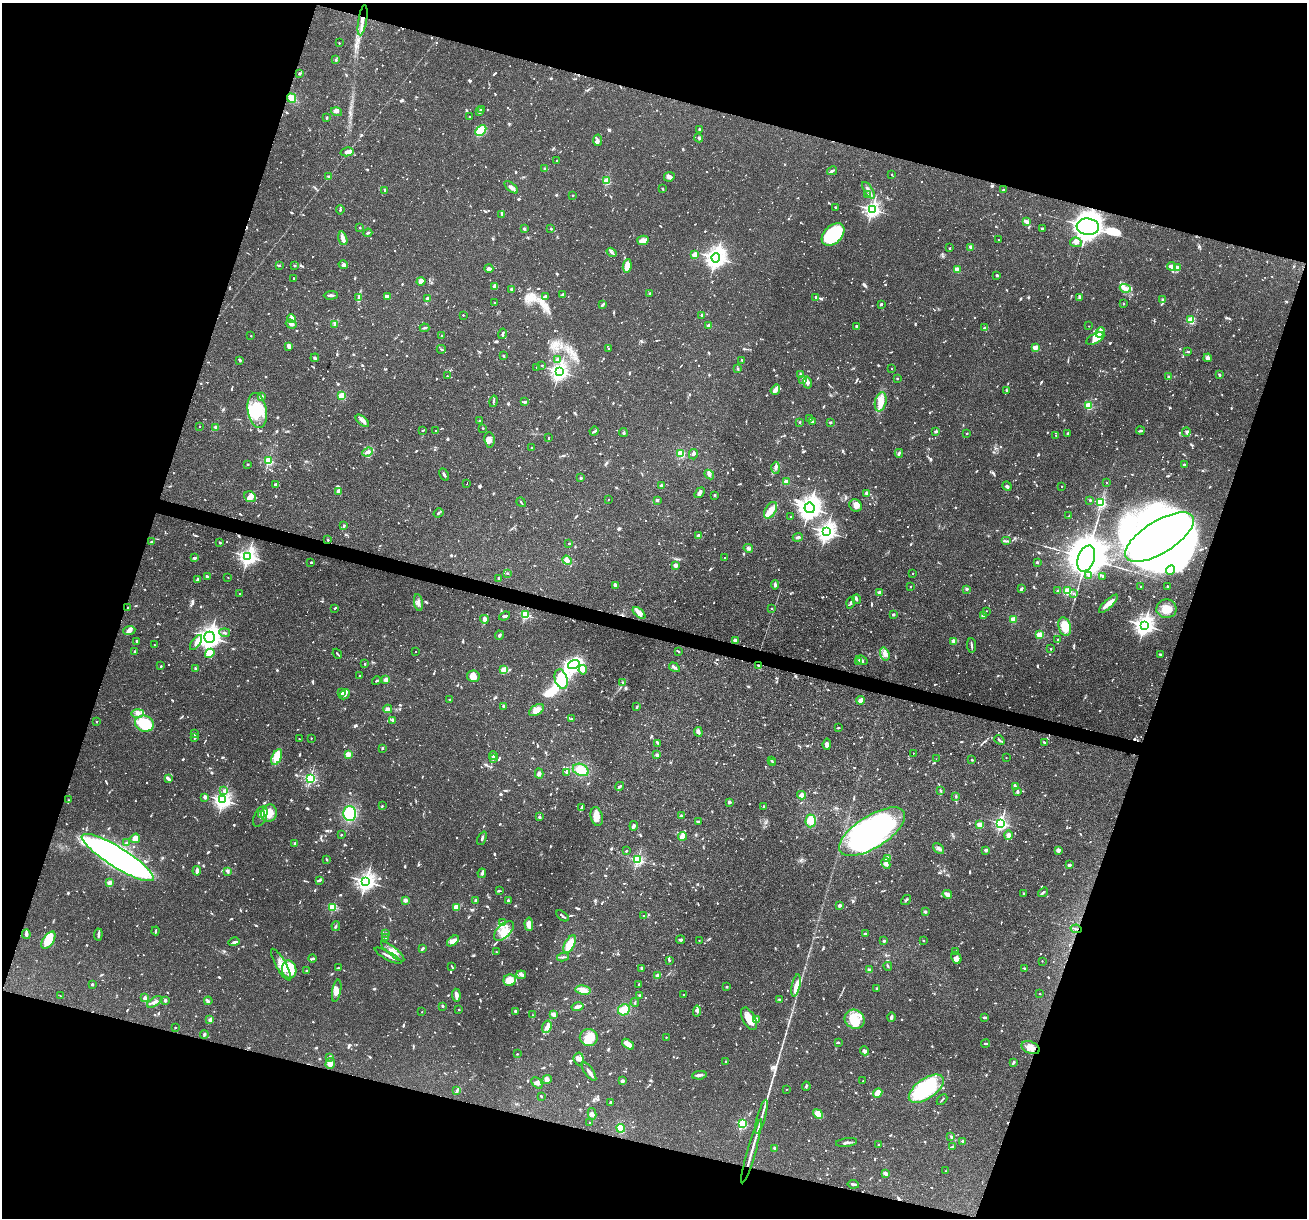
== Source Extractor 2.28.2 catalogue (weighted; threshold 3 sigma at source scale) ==
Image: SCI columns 1-5220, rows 251-5113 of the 5220 x 5238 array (HDU 1 of 3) = the unmasked area's bounding box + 8 px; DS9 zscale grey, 4 x 4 block average (1 PNG px = mean of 4 x 4 image px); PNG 1309 x 1220 px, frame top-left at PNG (2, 3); each listed source drawn as its Kron ellipse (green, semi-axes under 4 px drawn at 4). Shown black and unused: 36% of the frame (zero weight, under 3 of 4 exposures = <1% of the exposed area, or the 3 px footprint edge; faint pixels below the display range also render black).
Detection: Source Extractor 2.28.2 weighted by HDU 2 'WHT'. Background 0.0759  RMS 0.0036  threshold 0.016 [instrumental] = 3 sigma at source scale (4.5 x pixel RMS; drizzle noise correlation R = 1.50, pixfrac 1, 0.05/0.05 arcsec/px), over >= 5 px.
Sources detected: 1922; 18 too faint to see at this stretch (4 x 4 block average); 26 inside a brighter object's white glare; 19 cosmic-ray / hot-pixel residue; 1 long thin detection or spike segment (spike, bleed or trail) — neither listed nor drawn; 71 coinciding with a brighter row at this scale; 94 inside a brighter listed object's ellipse — not listed separately; of the other 1693, all 500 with FLUX_AUTO >= 2.47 (the completeness limit of this list) listed and drawn (1193 fainter detections not listed), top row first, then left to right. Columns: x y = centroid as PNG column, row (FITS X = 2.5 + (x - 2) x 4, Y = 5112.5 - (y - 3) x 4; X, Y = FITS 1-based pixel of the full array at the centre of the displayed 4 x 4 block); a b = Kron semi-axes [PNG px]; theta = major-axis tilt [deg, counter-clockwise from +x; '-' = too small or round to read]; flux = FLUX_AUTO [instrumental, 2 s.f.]
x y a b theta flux
363 20 15 2 81 15
339 43 2 2 - 3.9
336 60 3 2 - 3.6
300 73 2 2 - 3.3
291 98 5 3 - 26
481 109 3 2 - 7.4
336 112 5 4 - 7.2
480 112 3 2 - 3.1
469 117 2 2 - 4
327 118 3 2 - 2.8
699 129 3 2 - 2.5
481 130 6 4 47 65
699 138 4 2 - 2.6
598 140 6 3 -86 5.1
347 152 6 3 13 12
557 161 2 2 - 2.6
545 168 3 2 - 4.7
832 171 5 2 - 5.2
892 174 2 2 - 2.9
328 177 2 2 - 2.9
669 177 5 4 - 7.5
607 181 2 2 - 130
511 187 8 3 -41 8.1
662 189 2 2 - 4.5
385 190 3 2 - 5
868 190 9 3 -57 9.9
1003 190 3 3 - 5.7
868 194 4 2 - 2.8
573 195 2 2 - 3.3
836 207 3 2 - 3.3
872 209 3 3 - 540
340 210 4 2 - 2.6
502 214 4 2 - 3.1
1026 221 4 2 - 17
1088 227 11 8 -5 3300
360 228 2 2 - 6.9
1042 228 3 2 - 2.5
524 229 3 2 - 2.5
551 229 2 2 - 5.5
368 233 4 2 - 2.9
833 234 13 9 43 160
343 238 7 3 -74 15
643 240 6 4 14 18
998 240 2 2 - 3.6
1076 242 6 4 -6 8.5
971 247 2 2 - 11
950 248 2 2 - 5.4
612 252 5 2 - 4.9
695 255 2 2 - 82
716 258 4 4 - 970
279 265 4 2 - 2.6
343 265 5 4 - 6.9
295 266 2 2 - 7.4
627 266 7 4 83 23
1171 266 4 3 - 8.3
1177 268 3 3 - 13
489 269 4 4 - 10
957 270 2 2 - 67
997 275 2 2 - 3.9
294 278 2 2 - 3.9
421 281 4 3 - 15
495 286 4 3 - 11
1125 288 5 3 - 7.3
512 290 2 2 - 7.2
650 293 2 2 - 8.6
563 294 4 2 - 2.6
331 295 7 3 4 6.4
387 296 4 2 - 12
545 296 3 3 - 3.9
816 297 2 2 - 7.5
1080 297 3 2 - 2.7
359 298 4 2 - 4.2
428 299 2 2 - 34
1163 299 2 2 - 5.9
494 302 2 2 - 3.5
603 304 4 2 - 6.2
881 304 2 2 - 3.5
1123 304 2 2 - 5.8
463 315 2 2 - 5.9
702 315 2 2 - 4
291 319 5 4 - 10
1191 320 2 2 - 150
291 324 5 3 - 7.6
335 324 4 3 - 4.6
709 326 2 2 - 48
856 326 2 2 - 9.2
1089 326 2 2 - 2.5
424 328 5 2 - 2.7
984 328 4 2 - 2.5
1100 332 5 4 - 8.3
502 334 5 2 - 3.7
251 336 2 2 - 3.7
442 336 2 2 - 4.4
1095 339 10 5 26 27
289 346 4 3 - 10
608 348 2 2 - 2.7
1035 348 2 2 - 72
441 349 4 2 - 2.6
1188 352 3 2 - 3.5
503 356 2 2 - 11
315 358 4 2 - 2.9
1208 358 4 4 - 7.7
240 360 2 2 - 4.1
558 360 2 2 - 28
742 360 4 2 - 2.6
542 365 2 2 - 5.2
536 367 2 2 - 3.7
892 368 2 2 - 2.8
738 369 3 2 - 2.7
559 371 3 3 - 680
800 374 3 2 - 3.5
1219 375 4 2 - 5.4
447 376 2 2 - 5.2
1169 377 2 2 - 7.4
897 378 2 2 - 6.9
803 380 4 2 - 9.4
807 382 6 2 -78 15
775 390 5 2 - 20
1007 391 4 2 - 3.2
342 395 2 2 - 84
261 396 3 3 - 6.2
494 401 6 2 75 3.1
525 402 3 2 - 2.8
881 402 10 5 75 25
1089 406 2 2 - 180
257 410 18 9 -80 78
810 418 2 2 - 6
362 421 8 3 -40 8.5
480 421 2 2 - 8.7
800 422 2 2 - 6
812 422 2 2 - 8.6
830 422 2 2 - 7.6
200 426 2 2 - 4.8
216 427 2 2 - 38
483 428 2 2 - 3.1
422 431 2 2 - 5.8
436 431 2 2 - 2.9
594 431 5 2 - 3
936 431 3 2 - 4.1
1140 431 4 2 - 3.1
1186 432 4 3 - 3.7
623 433 4 2 - 3
967 433 2 2 - 2.7
1067 434 4 2 - 2.6
1056 435 2 2 - 3
549 437 2 2 - 9.6
489 440 8 5 -84 12
532 448 2 2 - 3.6
368 452 6 3 23 8
681 453 4 3 - 30
899 453 4 2 - 3.2
693 454 5 3 - 5.3
269 461 2 2 - 250
248 464 2 2 - 3
1184 465 2 2 - 6.4
776 468 6 2 -90 3.8
709 474 5 4 - 6
444 475 6 2 -63 4.6
581 478 2 2 - 16
786 482 2 2 - 56
1106 483 2 2 - 2.6
276 484 3 2 - 8.3
467 484 2 2 - 2.8
661 485 3 2 - 2.9
1007 486 5 3 - 5.3
1062 486 2 2 - 2.8
338 491 2 2 - 31
699 493 6 3 54 9.7
867 493 2 2 - 42
714 495 3 2 - 3.4
250 497 6 5 - 11
608 499 2 2 - 2.5
657 500 3 2 - 3.1
1090 500 2 2 - 2.8
521 502 5 2 - 2.6
1101 502 2 2 - 260
855 505 6 5 - 14
809 508 5 5 - 1300
770 510 9 5 58 22
438 513 5 2 - 3.2
1069 516 3 2 - 2.6
790 517 2 2 - 2.7
344 526 2 2 - 4.3
826 532 4 3 - 940
699 536 2 2 - 41
798 537 5 2 - 4.1
1159 537 39 16 32 1000
328 540 2 2 - 6.7
1006 541 5 2 - 3
152 542 2 2 - 6
220 543 2 2 - 7.8
569 543 2 2 - 7.5
748 548 5 3 - 5.2
248 556 4 3 - 650
194 558 4 3 - 3.4
724 558 2 2 - 2.5
1086 558 13 8 70 9000
567 560 5 4 - 13
311 562 2 2 - 3
1037 562 2 2 - 13
675 565 2 2 - 35
1171 570 5 3 - 6.5
507 573 2 2 - 6.3
913 573 2 2 - 4.1
1089 576 2 2 - 2.8
1103 576 3 2 - 2.9
207 577 3 2 - 5.4
228 578 2 2 - 2.6
499 578 2 2 - 5.9
198 579 4 2 - 6.6
615 585 3 2 - 11
775 585 4 3 - 4.9
910 586 2 2 - 3.5
1141 586 2 2 - 2.7
1168 586 3 2 - 3.1
967 589 2 2 - 15
1021 589 3 3 - 3.1
1057 590 2 2 - 2.8
1068 591 2 2 - 180
879 593 2 2 - 34
1073 593 2 2 - 2.5
240 594 2 2 - 2.9
856 599 5 3 - 4.2
418 602 8 3 -81 8.6
851 603 6 2 74 3.1
1108 604 12 3 43 24
127 608 2 2 - 2.8
335 608 4 2 - 2.8
772 608 2 2 - 6.4
1166 609 10 9 - 28
986 611 2 2 - 3.1
639 613 7 4 -42 10
525 615 2 2 - 220
893 615 2 2 - 13
983 615 4 2 - 4.6
504 616 6 2 20 4.6
484 619 4 3 - 4.6
1013 619 2 2 - 92
1144 625 4 4 - 860
1065 627 9 6 -74 43
129 630 6 4 5 8.3
225 633 5 3 - 3.7
499 635 4 2 - 4.9
1039 635 2 2 - 99
210 637 5 5 - 990
735 640 2 2 - 35
1058 640 3 2 - 3.7
137 641 2 2 - 11
954 641 2 2 - 63
196 643 9 3 55 9.4
154 645 2 2 - 2.7
971 645 7 2 -84 4.3
1051 649 2 2 - 7.9
678 651 4 2 - 2.7
134 652 4 2 - 3.1
416 652 2 2 - 2.5
210 653 5 4 - 40
337 654 5 2 - 2.7
885 654 7 4 -73 11
1160 654 2 2 - 8.5
862 660 6 3 -23 4.4
858 662 3 2 - 2.7
365 664 2 2 - 6.9
574 665 6 4 17 360
758 665 2 2 - 6.5
161 666 2 2 - 2.5
674 667 6 3 -32 4.6
195 668 3 2 - 2.6
504 669 2 2 - 31
583 670 4 4 - 10
360 676 2 2 - 2.7
473 676 6 5 - 18
561 679 10 6 -73 63
386 680 2 2 - 56
377 681 5 2 - 2.6
623 683 4 2 - 3.1
342 693 3 2 - 11
345 694 6 2 45 5.2
449 700 2 2 - 7.2
861 700 4 3 - 17
504 706 3 2 - 4.4
637 707 4 2 - 2.6
388 709 4 3 - 9.1
536 710 8 5 33 17
137 713 6 3 1 8.4
571 719 2 2 - 2.5
393 720 4 2 - 5.3
97 722 2 2 - 3.9
144 724 9 8 - 140
838 728 3 2 - 2.7
698 732 5 2 - 4.6
194 734 2 2 - 5
195 737 3 2 - 4.7
311 738 2 2 - 2.9
299 739 2 2 - 2.5
999 740 6 2 -42 4.4
1044 742 2 2 - 5.1
658 743 2 2 - 2.9
827 744 6 3 84 5.8
382 748 3 2 - 4.1
913 753 2 2 - 2.6
348 754 2 2 - 86
493 755 4 3 - 5.4
657 755 3 2 - 4.6
277 757 8 4 65 37
493 758 2 2 - 14
1006 758 2 2 - 2.5
936 759 2 2 - 3.2
771 760 2 2 - 2.8
972 760 2 2 - 4.1
772 763 3 2 - 3.8
581 770 8 5 -24 39
567 772 4 2 - 3.1
539 774 5 3 - 7.4
310 778 2 2 - 340
168 779 3 2 - 9.2
619 786 4 2 - 4.1
1015 787 2 2 - 4.1
940 790 2 2 - 6.9
224 791 3 2 - 3
1017 792 4 3 - 3.1
802 795 4 3 - 12
956 796 3 2 - 2.5
205 797 2 2 - 8.3
69 800 2 2 - 2.9
223 800 3 3 - 640
729 802 2 2 - 7.4
382 806 3 2 - 2.6
764 806 3 3 - 3.2
582 808 4 3 - 3.4
269 813 9 7 68 39
262 814 2 2 - 46
350 814 7 6 - 110
681 816 2 2 - 5.9
260 817 11 6 64 11
539 817 3 2 - 4.3
597 817 9 6 -77 20
811 821 6 5 - 24
698 822 3 2 - 2.9
1001 823 3 2 - 390
980 825 2 2 - 64
634 826 5 4 - 6.1
872 832 37 16 32 630
341 835 2 2 - 7.1
1008 835 4 3 - 9.9
683 836 4 3 - 16
135 838 5 4 - 19
482 838 7 2 65 4.3
126 842 2 2 - 2.5
295 843 3 2 - 2.8
939 849 6 3 -40 6.5
986 850 3 2 - 6.3
1058 850 4 3 - 7.6
626 851 2 2 - 3.2
118 858 42 10 -32 1500
327 859 3 2 - 3.4
888 859 4 3 - 19
638 860 2 2 - 300
886 863 6 4 -62 9
1069 865 3 2 - 4.6
197 871 5 2 - 12
228 871 4 2 - 3.2
482 873 5 2 - 4.8
319 880 4 2 - 4.5
366 881 4 4 - 730
109 883 2 2 - 65
499 891 3 2 - 4.1
1043 892 5 2 - 2.9
1024 893 2 2 - 9.2
947 894 5 2 - 20
405 900 2 2 - 44
475 900 3 2 - 2.8
906 900 6 2 39 3.4
508 901 3 2 - 5.7
840 905 2 2 - 6.1
333 907 2 2 - 180
456 907 4 3 - 25
925 912 3 2 - 2.6
643 915 2 2 - 2.7
562 916 7 2 -38 5.1
503 923 2 2 - 5
529 924 6 3 -86 23
336 926 5 2 - 3.7
1076 929 5 2 - 2.7
156 931 4 2 - 3.5
504 931 12 6 44 30
386 933 2 2 - 6.7
865 933 3 2 - 3.3
26 934 5 3 - 7.4
98 934 6 2 86 4.9
386 938 2 2 - 3.2
48 940 10 5 55 49
681 940 4 3 - 3.1
699 940 2 2 - 2.6
453 941 7 4 38 14
884 941 2 2 - 12
923 941 2 2 - 4.3
234 942 5 3 - 4.7
570 944 10 5 62 30
422 949 2 2 - 5.8
393 951 15 3 -39 17
956 951 2 2 - 3.4
496 952 2 2 - 4.6
388 956 15 2 -29 8.1
563 957 6 2 8 3.6
956 958 6 4 -69 8.6
312 959 4 2 - 2.9
669 960 4 2 - 4.1
1042 961 2 2 - 2.7
281 965 18 5 -60 23
888 966 4 2 - 2.6
452 967 3 2 - 3
338 968 2 2 - 6.5
641 968 3 3 - 2.7
1025 968 4 2 - 3.5
289 969 9 7 -80 27
306 970 2 2 - 6.1
869 970 2 2 - 30
521 975 5 3 - 5.5
658 976 2 2 - 53
510 980 6 6 - 34
92 984 2 2 - 13
639 984 3 2 - 2.6
796 986 11 4 78 21
727 987 2 2 - 6.5
876 988 2 2 - 9.2
583 990 7 4 -9 20
337 991 11 4 79 15
684 994 2 2 - 2.7
1040 994 2 2 - 3.4
456 995 6 2 -85 16
639 995 2 2 - 13
60 996 2 2 - 2.5
145 998 4 3 - 9.1
165 1000 3 3 - 4.9
779 1000 2 2 - 2.5
208 1001 4 2 - 3.2
154 1002 8 3 35 8.1
635 1003 4 2 - 2.7
443 1006 3 2 - 3.7
577 1007 6 3 12 9.1
459 1010 2 2 - 6.7
624 1010 6 5 - 29
515 1011 3 3 - 4.2
697 1011 5 4 - 6.7
422 1012 2 2 - 3.5
532 1015 2 2 - 2.5
554 1015 3 2 - 13
891 1017 4 2 - 6.2
984 1017 4 2 - 4.7
749 1019 12 6 -62 38
756 1019 2 2 - 51
855 1019 10 9 - 51
210 1020 4 3 - 8.5
175 1027 2 2 - 6.8
547 1027 6 4 73 11
204 1034 4 3 - 3.5
666 1037 2 2 - 2.7
589 1038 9 8 - 26
838 1042 3 2 - 3.7
985 1043 4 2 - 3.2
628 1044 7 3 -38 24
1031 1048 9 6 -22 16
864 1051 5 3 - 5.6
517 1054 2 2 - 3.5
330 1057 3 2 - 2.5
579 1059 6 5 - 11
725 1061 2 2 - 3.4
1013 1062 3 2 - 4.7
330 1063 5 4 - 15
589 1072 11 3 -55 8
699 1075 7 2 6 7.5
547 1080 5 3 - 5.4
622 1081 3 3 - 6
863 1081 2 2 - 2.6
537 1083 6 4 -47 6.9
806 1086 4 2 - 3.3
786 1089 2 2 - 2.7
926 1089 20 10 35 220
457 1090 3 2 - 3
878 1093 5 3 - 39
541 1096 2 2 - 3.2
942 1100 6 2 46 2.9
611 1102 3 2 - 2.8
592 1114 6 3 -78 6.2
818 1114 5 3 - 45
761 1117 17 2 75 12
590 1123 2 2 - 4.6
743 1124 2 2 - 240
621 1128 4 3 - 37
951 1136 2 2 - 4.3
963 1141 2 2 - 14
846 1142 11 2 8 6.4
879 1145 3 2 - 3.3
952 1147 3 2 - 2.6
775 1148 2 2 - 24
751 1151 33 2 74 22
945 1171 2 2 - 2.8
886 1174 4 3 - 6.7
853 1184 6 2 -8 4.7
Overlapping masked pixels (flux is a lower limit): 4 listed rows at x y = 363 20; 1088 227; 758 665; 1076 929
Diffuse or blended objects may show on this block-average render without a row.